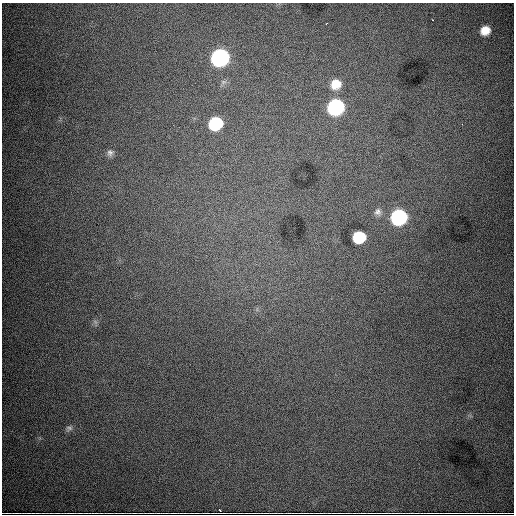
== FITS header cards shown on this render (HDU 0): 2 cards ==
NAXIS1  =                  512
NAXIS2  =                  512

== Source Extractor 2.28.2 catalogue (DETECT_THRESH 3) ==
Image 512 x 512 px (HDU 0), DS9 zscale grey, 1 PNG px = 1 image px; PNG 516 x 516 px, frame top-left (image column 1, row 512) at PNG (2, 3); no overlay
Background 8660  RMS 98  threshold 293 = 3 sigma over >= 5 px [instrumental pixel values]
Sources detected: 12; all 12 listed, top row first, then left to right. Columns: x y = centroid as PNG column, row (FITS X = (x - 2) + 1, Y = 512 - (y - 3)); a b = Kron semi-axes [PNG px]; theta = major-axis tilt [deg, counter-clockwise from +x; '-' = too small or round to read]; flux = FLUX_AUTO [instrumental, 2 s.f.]
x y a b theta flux
327 23 3 2 - 4.8e+03
485 30 9 8 - 9.1e+04
220 57 11 10 - 1.6e+06
336 84 12 11 - 1.1e+05
335 107 11 10 - 1.0e+06
215 123 10 9 - 4.4e+05
110 153 9 9 - 2.6e+04
378 212 10 9 - 2.9e+04
399 217 11 10 - 9.4e+05
359 237 10 9 - 3.0e+05
69 428 10 7 13 2.0e+04
220 510 3 2 - 4.4e+03